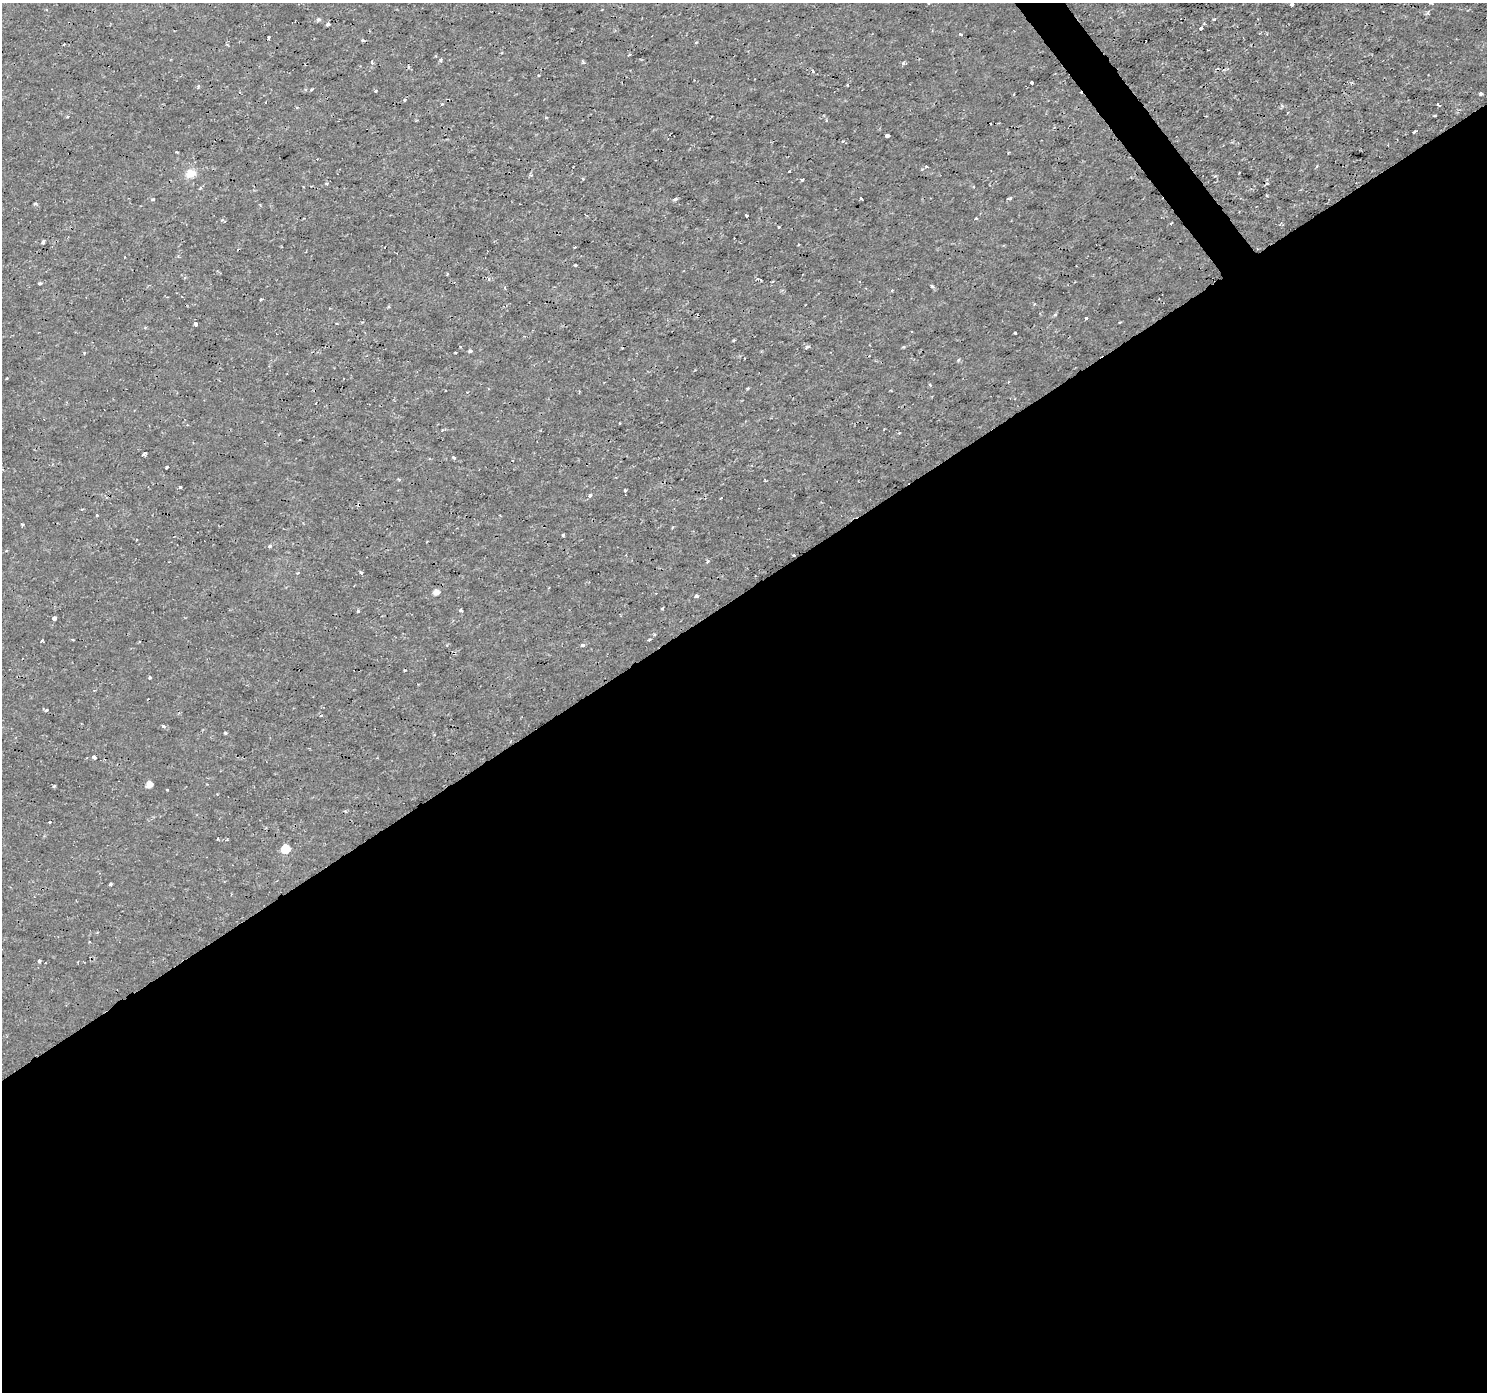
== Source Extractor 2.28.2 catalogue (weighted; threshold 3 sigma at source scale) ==
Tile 15 of 4 x 4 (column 3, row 4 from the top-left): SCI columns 2975-4459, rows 188-1577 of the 5945 x 5874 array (HDU 1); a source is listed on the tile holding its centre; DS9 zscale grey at full resolution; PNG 1489 x 1394 px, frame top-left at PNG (2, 3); no overlay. Shown black and unused: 58% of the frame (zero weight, under 2 of 3 exposures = <1% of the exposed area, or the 3 px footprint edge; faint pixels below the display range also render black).
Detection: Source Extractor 2.28.2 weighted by HDU 2 'WHT'; one run over the whole footprint, this tile lists its part. Background 4.34e-04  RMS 0.0011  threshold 0.00505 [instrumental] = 3 sigma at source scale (4.5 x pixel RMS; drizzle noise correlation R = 1.50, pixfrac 1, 0.0396/0.0396 arcsec/px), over >= 5 px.
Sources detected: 112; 4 cosmic-ray / hot-pixel residue — not listed; the other 108 listed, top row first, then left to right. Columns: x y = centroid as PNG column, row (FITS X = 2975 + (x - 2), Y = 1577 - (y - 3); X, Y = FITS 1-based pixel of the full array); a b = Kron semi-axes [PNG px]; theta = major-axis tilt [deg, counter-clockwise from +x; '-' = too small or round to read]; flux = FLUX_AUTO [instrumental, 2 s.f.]
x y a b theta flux
1431 3 3 3 - 0.2
1292 4 4 3 - 0.29
1428 12 6 4 72 0.16
1214 19 3 3 - 0.17
318 20 5 5 - 0.22
328 24 4 3 - 0.57
1201 28 4 3 - 0.21
961 34 5 3 - 0.13
268 37 3 3 - 0.18
363 40 4 4 - 0.14
696 42 3 3 - 0.18
630 54 4 3 - 0.12
441 60 4 4 - 0.16
583 61 5 3 - 0.13
372 62 3 3 - 0.21
903 63 5 5 - 0.2
409 67 4 3 - 0.11
813 71 3 3 - 0.25
1032 83 3 3 - 0.28
198 87 5 4 - 0.18
312 89 4 3 - 0.11
376 91 4 3 - 0.14
1481 94 3 3 - 0.31
404 100 4 3 - 0.1
1438 105 4 2 - 0.12
1435 116 3 2 - 0.16
67 117 3 3 - 0.23
546 117 3 3 - 0.17
826 120 4 3 - 0.11
990 124 3 2 - 0.087
1415 131 5 2 - 0.14
887 136 4 3 - 0.56
842 141 4 3 - 0.1
1008 153 3 3 - 0.11
926 166 4 3 - 0.14
789 171 2 2 - 0.11
190 173 14 11 23 1.2
583 179 4 3 - 0.095
802 179 3 3 - 0.18
327 183 4 3 - 0.18
973 186 4 3 - 0.11
1266 195 3 2 - 0.1
861 198 3 3 - 0.3
1009 198 7 3 1 0.16
153 199 4 3 - 0.19
675 199 6 3 25 0.21
35 204 4 4 - 0.2
746 216 3 3 - 0.3
976 218 3 3 - 0.14
1171 223 4 2 - 0.094
779 227 3 3 - 0.34
43 242 4 3 - 0.43
575 265 3 3 - 0.15
447 274 3 3 - 0.16
489 279 5 3 - 0.14
757 279 5 3 - 0.11
40 283 3 3 - 0.22
932 286 3 3 - 0.63
505 288 4 3 - 0.11
892 290 3 3 - 0.11
261 299 4 2 - 0.14
389 307 4 3 - 0.12
1055 314 5 4 - 0.17
1086 318 3 3 - 0.21
196 324 4 3 - 0.53
145 327 5 3 - 0.12
1015 333 3 3 - 0.26
807 347 5 3 - 0.23
470 351 4 3 - 0.37
958 360 5 3 - 0.11
747 388 3 3 - 0.16
316 403 3 2 - 0.069
144 454 6 3 36 0.26
453 458 3 3 - 0.45
166 468 3 2 - 0.14
180 487 3 3 - 0.14
625 490 4 3 - 0.16
590 495 4 4 - 0.22
97 515 4 3 - 0.1
500 515 3 2 - 0.091
22 525 4 3 - 0.12
563 535 3 3 - 0.21
269 546 3 3 - 0.46
361 572 4 3 - 0.19
298 573 4 3 - 0.12
436 592 5 5 - 0.75
696 596 3 3 - 0.33
662 609 3 3 - 0.17
461 610 4 3 - 0.34
358 611 3 3 - 0.63
54 618 4 4 - 0.78
73 639 4 2 - 0.13
649 639 3 3 - 0.29
582 645 3 3 - 0.37
150 677 3 3 - 0.16
46 710 4 3 - 0.21
321 715 4 2 - 0.091
163 726 3 3 - 0.38
225 733 3 3 - 0.15
94 757 4 3 - 0.4
149 784 5 5 - 0.88
54 786 4 4 - 0.13
167 790 3 2 - 0.13
49 822 3 2 - 0.16
218 839 3 3 - 0.16
285 849 6 6 - 3.4
110 884 3 3 - 0.4
39 961 3 3 - 0.42
Isophote crosses this tile's border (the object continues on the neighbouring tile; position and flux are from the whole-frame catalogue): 2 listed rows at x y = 1431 3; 1292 4